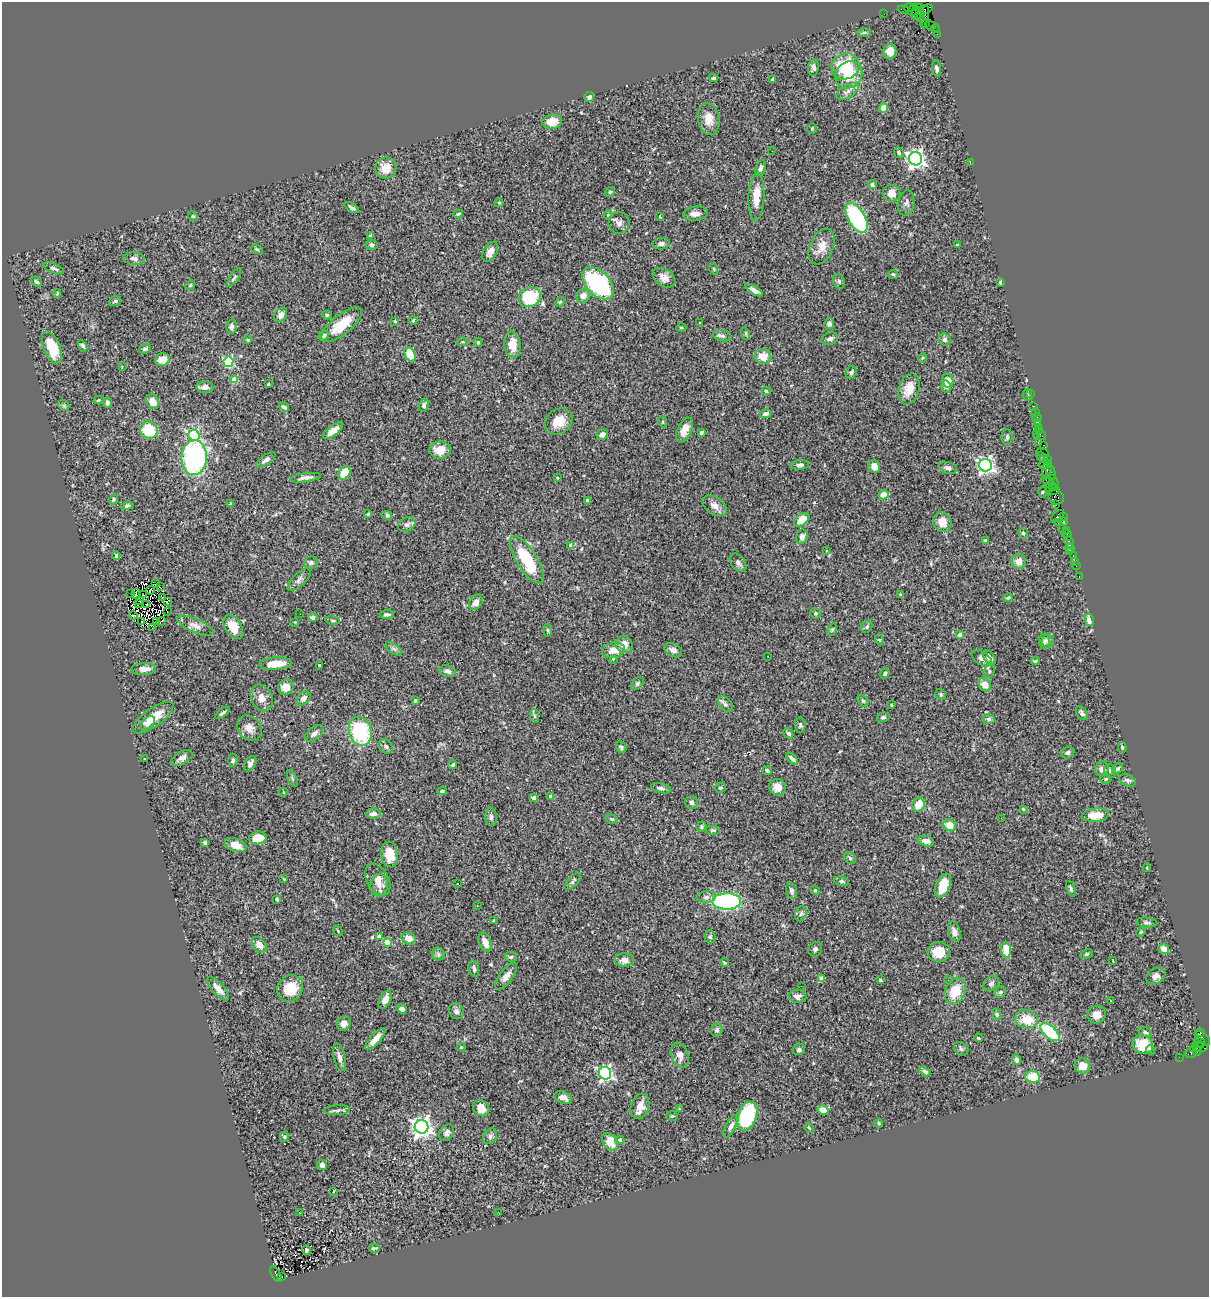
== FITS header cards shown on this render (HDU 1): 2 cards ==
NAXIS1  =                 1207
NAXIS2  =                 1295

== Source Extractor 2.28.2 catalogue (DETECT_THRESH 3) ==
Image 1207 x 1295 px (HDU 1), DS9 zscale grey, 1 PNG px = 1 image px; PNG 1211 x 1299 px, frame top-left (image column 1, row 1295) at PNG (2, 2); each listed source drawn as its Kron ellipse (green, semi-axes under 4 px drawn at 4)
Background 1.23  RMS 0.062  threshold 0.187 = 3 sigma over >= 5 px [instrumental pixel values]
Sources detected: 420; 3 with non-positive FLUX_AUTO (blend fragments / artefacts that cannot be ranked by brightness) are neither listed nor drawn; the other 417 listed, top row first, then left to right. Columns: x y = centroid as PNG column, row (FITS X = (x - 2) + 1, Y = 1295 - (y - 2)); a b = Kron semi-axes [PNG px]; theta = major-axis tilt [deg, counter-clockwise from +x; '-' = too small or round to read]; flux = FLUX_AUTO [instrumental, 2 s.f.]
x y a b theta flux
918 7 3 2 - 40
909 8 5 3 - 130
903 10 6 2 -19 46
913 10 6 3 66 200
924 10 8 3 21 120
884 14 2 2 - 23
918 14 7 5 36 440
924 17 11 4 79 220
920 18 4 3 - 180
926 23 3 2 - 26
930 25 5 2 - 54
935 29 4 2 - 52
864 32 7 4 1 7.1
937 34 3 2 - 20
890 51 7 6 - 43
845 66 14 13 - 170
813 68 8 5 84 13
937 69 8 4 -81 12
849 75 14 12 43 82
714 78 4 3 - 5.7
773 79 3 3 - 11
847 91 12 6 31 19
589 97 5 4 - 13
884 108 4 4 - 67
709 119 16 11 -82 46
552 122 10 7 12 60
812 129 5 4 - 4.4
772 151 2 2 - 44
899 153 6 4 -63 7.3
916 159 6 6 - 1800
970 162 3 2 - 48
386 168 10 10 - 58
761 168 8 5 69 13
872 185 4 4 - 7.1
610 192 5 4 - 5.1
892 193 9 8 - 31
756 197 24 8 87 62
499 203 4 4 - 4.5
906 203 12 8 80 14
352 208 8 3 -32 9.1
458 214 5 3 - 6
695 214 12 7 7 29
608 215 4 4 - 3.9
193 216 5 4 - 4.8
660 216 3 2 - 3.8
856 218 17 8 -59 520
619 223 11 10 - 20
370 235 3 3 - 4.4
661 244 8 5 3 13
371 245 6 5 - 7.9
957 245 3 3 - 4.1
822 247 19 11 67 51
257 249 6 4 -28 6.7
490 252 11 6 61 26
134 258 11 6 -5 18
54 268 11 4 -21 13
714 269 6 3 -71 4
893 274 5 4 - 4.8
234 278 11 4 54 8
664 278 12 8 -33 29
839 281 7 5 -69 8.6
37 282 6 4 -41 7.7
1000 282 4 3 - 8
598 283 19 12 -46 490
190 285 5 4 - 5.2
754 290 10 4 -31 19
57 294 4 3 - 4.5
583 296 7 6 - 29
530 297 11 9 26 240
115 301 6 4 17 7
560 302 5 4 - 4.7
281 315 8 6 58 22
327 315 5 4 - 6.2
413 320 4 3 - 5.1
395 321 3 3 - 5.7
700 322 3 2 - 2.8
829 324 5 5 - 15
342 325 25 9 38 110
231 327 7 5 79 13
681 328 5 3 - 4.3
746 334 6 4 -73 5.7
324 336 5 4 - 9.9
722 336 9 5 -11 11
830 339 8 5 19 11
945 339 6 5 - 11
248 340 3 3 - 3.9
462 342 6 3 0 4.4
478 342 4 4 - 4.4
512 345 13 8 -84 63
83 346 6 4 -57 8.9
52 348 17 8 -68 140
145 349 6 4 22 9.2
410 354 8 5 -65 96
763 356 8 7 - 50
922 358 5 3 - 3.8
162 360 7 6 - 52
228 362 5 5 - 350
122 366 3 3 - 6.9
851 372 6 5 - 8.6
235 380 4 4 - 100
948 381 7 5 -77 41
268 384 3 3 - 3.7
205 387 8 5 2 18
946 387 6 4 -75 17
909 389 16 10 74 61
766 391 4 3 - 6.2
1031 394 2 2 - 20
1028 395 6 4 -82 5.7
99 400 5 4 - 3.7
152 402 8 6 -58 46
107 403 5 4 - 13
64 405 6 5 - 6.5
424 405 7 4 72 13
1033 406 3 2 - 86
284 407 5 4 - 11
1035 412 2 2 - 37
766 414 6 4 13 14
1037 418 5 3 - 140
559 421 15 12 36 65
663 422 6 3 -72 4.7
1037 422 4 2 - 79
1039 427 3 2 - 55
149 430 9 8 - 170
684 430 13 7 67 46
1039 430 4 3 - 55
333 431 12 5 37 47
701 433 4 3 - 9.3
602 434 6 5 - 14
194 435 6 5 - 360
1036 435 3 3 - 56
1041 435 5 3 - 70
1007 437 8 5 -90 8.8
1038 442 3 3 - 110
1044 445 4 3 - 62
440 450 11 8 8 59
1042 452 6 2 -19 120
1042 457 6 3 -27 68
194 458 17 12 86 730
1047 459 4 3 - 59
266 460 11 5 35 17
1045 464 6 5 - 380
800 465 9 5 5 12
985 465 6 6 - 1400
874 467 6 6 - 34
948 468 9 5 -16 12
1047 470 9 4 82 400
1051 472 8 3 -77 190
344 473 7 5 60 78
305 478 15 4 7 18
557 478 4 3 - 3.2
1048 481 6 2 -19 96
1054 482 8 2 -66 200
1052 486 3 3 - 200
1048 488 3 3 - 250
1053 490 7 5 5 250
1042 492 5 3 - 4.1
884 495 5 4 - 90
1056 497 8 7 - 310
113 499 5 3 - 5.1
587 500 3 3 - 9.6
231 504 4 3 - 6.1
1056 505 2 2 - 24
127 506 6 4 13 9.4
715 506 13 8 -34 31
368 514 4 3 - 4.1
387 515 5 4 - 7.8
1057 516 8 3 42 470
1063 516 3 2 - 73
802 520 9 5 37 74
1064 521 3 2 - 55
942 522 10 9 - 35
1058 523 2 2 - 35
407 525 9 7 28 13
1063 528 2 2 - 57
1066 530 3 2 - 74
1023 533 5 4 - 8.5
1067 533 5 3 - 120
802 537 7 6 - 17
1068 537 2 2 - 56
985 540 4 3 - 5.8
1069 542 6 3 -61 100
571 546 4 4 - 31
1070 548 4 2 - 38
826 550 3 3 - 10
1070 552 3 2 - 17
116 555 4 3 - 5.8
1073 555 3 2 - 78
527 560 27 10 -58 220
1019 561 7 7 - 35
1075 561 2 2 - 13
311 563 7 6 - 13
738 563 10 7 -52 15
1076 566 3 2 - 41
1079 576 3 2 - 17
299 580 14 6 43 16
155 584 3 2 - 2.7
160 587 3 2 - 5.2
150 590 4 3 - 2.4
131 593 4 2 - 1.2
136 594 5 2 - 0.95
143 595 2 2 - 3.5
901 595 3 3 - 7.6
162 598 2 2 - 4.1
1008 598 5 4 - 6.5
140 601 3 2 - 5.4
167 602 3 2 - 4
476 602 8 6 54 23
139 604 3 2 - 7.7
146 605 4 2 - 4.9
167 611 2 2 - 2.8
815 613 5 5 - 8.3
300 614 2 2 - 4.4
387 614 7 4 5 8.7
133 615 4 2 - 5.4
313 617 4 4 - 13
333 620 7 3 -8 5.4
1089 620 6 4 -78 25
142 621 2 2 - 3.9
156 621 3 2 - 4.4
161 622 5 2 - 7.3
295 622 3 3 - 2.7
195 626 20 6 -23 27
233 627 13 8 -59 72
867 627 6 5 - 6.9
152 628 2 2 - 3.6
548 630 6 4 -83 6.2
832 630 7 4 63 6.4
960 635 4 4 - 34
880 640 6 3 -70 4.1
1044 641 7 5 -89 11
1048 641 7 6 - 11
624 645 9 8 - 39
394 649 9 4 -35 11
613 650 11 7 11 41
673 650 9 6 -27 18
768 656 2 2 - 2.7
982 658 11 6 -31 21
990 658 8 5 -56 18
613 659 4 4 - 3.6
1035 661 4 3 - 6.2
276 664 16 6 4 86
319 666 4 3 - 11
144 669 12 6 2 32
448 671 8 5 -14 15
989 671 7 5 72 7.7
885 673 5 4 - 7
637 683 7 5 50 8.1
985 685 7 6 - 38
286 687 8 7 - 43
941 694 6 5 - 7.1
262 698 14 10 -66 35
303 698 8 5 42 21
415 701 3 3 - 4.8
863 701 7 4 -52 7.7
725 704 9 6 -49 12
891 705 3 3 - 5.6
222 713 8 3 40 8.1
1082 713 7 5 -57 11
534 716 7 4 -88 7.1
153 717 24 9 35 87
883 717 6 4 17 8.1
988 719 6 5 - 9
148 723 8 5 47 17
800 725 8 5 -84 8.2
249 728 14 11 -53 34
360 731 15 11 -74 320
314 733 11 6 38 17
788 733 5 4 - 8.3
386 746 7 6 - 12
621 747 6 5 - 8.3
1122 747 5 4 - 5.3
1068 753 7 5 26 13
182 758 12 6 29 19
145 759 3 3 - 21
792 759 7 3 -44 12
233 760 7 4 90 8.8
250 764 8 5 58 14
453 765 5 3 - 7.6
1102 769 7 7 - 23
1117 769 6 4 44 8.6
767 771 4 3 - 7.6
1110 771 7 5 -65 8.6
292 779 9 3 -69 5.6
1106 779 5 5 - 6.7
1128 780 9 5 -21 11
778 787 8 8 - 41
661 788 10 4 -13 12
720 788 5 5 - 7.1
442 791 5 3 - 6.8
283 792 4 3 - 3.3
550 797 4 4 - 17
534 798 4 4 - 31
692 802 6 6 - 12
919 804 7 6 - 66
1023 809 3 3 - 4.3
373 813 7 5 5 17
1095 815 14 6 5 79
491 817 9 5 -83 11
1001 818 2 2 - 2.6
612 819 6 4 -20 5.6
949 825 6 5 - 60
701 827 5 4 - 6.4
713 830 7 4 2 6.4
258 838 9 6 9 56
926 841 8 5 -14 18
205 843 4 3 - 5.6
236 845 11 6 -18 42
390 854 13 8 -84 76
850 858 6 5 - 7.7
1147 868 4 3 - 2.9
284 879 4 3 - 3.3
378 880 17 11 -62 43
573 881 10 5 48 9.8
842 881 7 4 -11 7.7
458 883 3 2 - 5.6
379 885 11 9 82 29
943 886 12 7 69 91
1071 889 8 3 -69 8
815 890 5 4 - 4.9
791 891 8 5 -78 11
706 897 9 6 8 13
277 899 4 3 - 5.5
727 901 14 8 0 700
477 905 2 2 - 3.8
801 914 8 5 66 9.4
494 921 4 2 - 4.7
1147 922 11 5 -5 10
338 931 5 3 - 4.7
954 932 10 6 -74 19
1141 932 5 4 - 4.3
379 937 4 4 - 37
710 937 6 5 - 7.1
409 938 7 6 - 41
387 942 4 4 - 59
485 942 10 6 -67 31
259 945 9 6 -51 36
815 949 7 6 - 10
1164 949 6 4 -40 38
1006 950 7 5 -83 82
939 952 11 10 - 79
438 954 6 6 - 10
1087 954 6 4 28 8.4
511 957 6 5 - 7.4
624 960 9 6 -3 23
1113 961 3 2 - 4.1
724 963 4 3 - 5.4
474 968 8 5 -77 12
506 976 16 6 52 26
1156 976 10 7 31 18
821 978 4 4 - 28
880 980 3 3 - 4.3
948 980 2 2 - 2.4
991 983 9 6 39 12
801 986 2 2 - 5.2
290 988 14 12 53 110
218 989 15 5 -49 27
955 991 13 10 63 95
1000 992 6 5 - 8.7
797 996 9 6 -5 17
385 1000 10 5 63 29
1111 1000 3 2 - 6.4
402 1009 5 4 - 14
456 1011 8 7 - 14
997 1014 6 4 -71 5.7
1097 1015 9 8 - 35
1027 1019 11 9 -10 88
344 1024 7 6 - 22
717 1030 6 5 - 11
1050 1032 12 6 -42 310
1145 1032 6 5 - 7.9
1200 1032 3 3 - 820
978 1038 4 3 - 4.4
1202 1038 9 5 -42 140
375 1039 14 5 48 38
1199 1043 5 3 - 150
1143 1045 10 9 - 90
461 1047 4 4 - 4.2
1197 1047 7 3 31 230
1200 1048 7 4 5 230
799 1049 6 5 - 9.5
961 1049 8 6 -38 9.6
1150 1050 5 4 - 5.9
1197 1051 4 3 - 230
1191 1053 6 5 - 210
680 1055 13 8 -71 25
339 1057 14 5 -77 21
1179 1057 2 2 - 24
1016 1060 5 4 - 16
1082 1066 8 7 - 48
925 1072 6 4 -29 9.3
605 1073 6 6 - 990
1033 1077 7 6 - 110
563 1098 9 6 -25 23
640 1106 13 9 71 40
481 1108 9 7 -40 50
679 1109 4 3 - 3.7
337 1110 13 5 4 13
823 1110 6 4 -32 40
672 1116 6 5 - 6.3
747 1116 15 9 70 390
879 1123 4 3 - 5.3
731 1126 13 5 60 18
422 1127 7 7 - 2200
809 1128 5 3 - 3.8
447 1133 9 6 54 13
284 1136 5 4 - 5.8
490 1136 8 6 58 13
620 1140 4 4 - 7.3
610 1142 9 7 -52 66
322 1165 5 5 - 15
334 1191 3 2 - 2.7
299 1212 3 2 - 3.3
499 1213 2 2 - 4.8
374 1248 5 3 - 7.3
307 1250 4 4 - 5.5
276 1274 9 3 -58 390
282 1277 3 3 - 270
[3 non-positive-flux detections neither listed nor drawn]